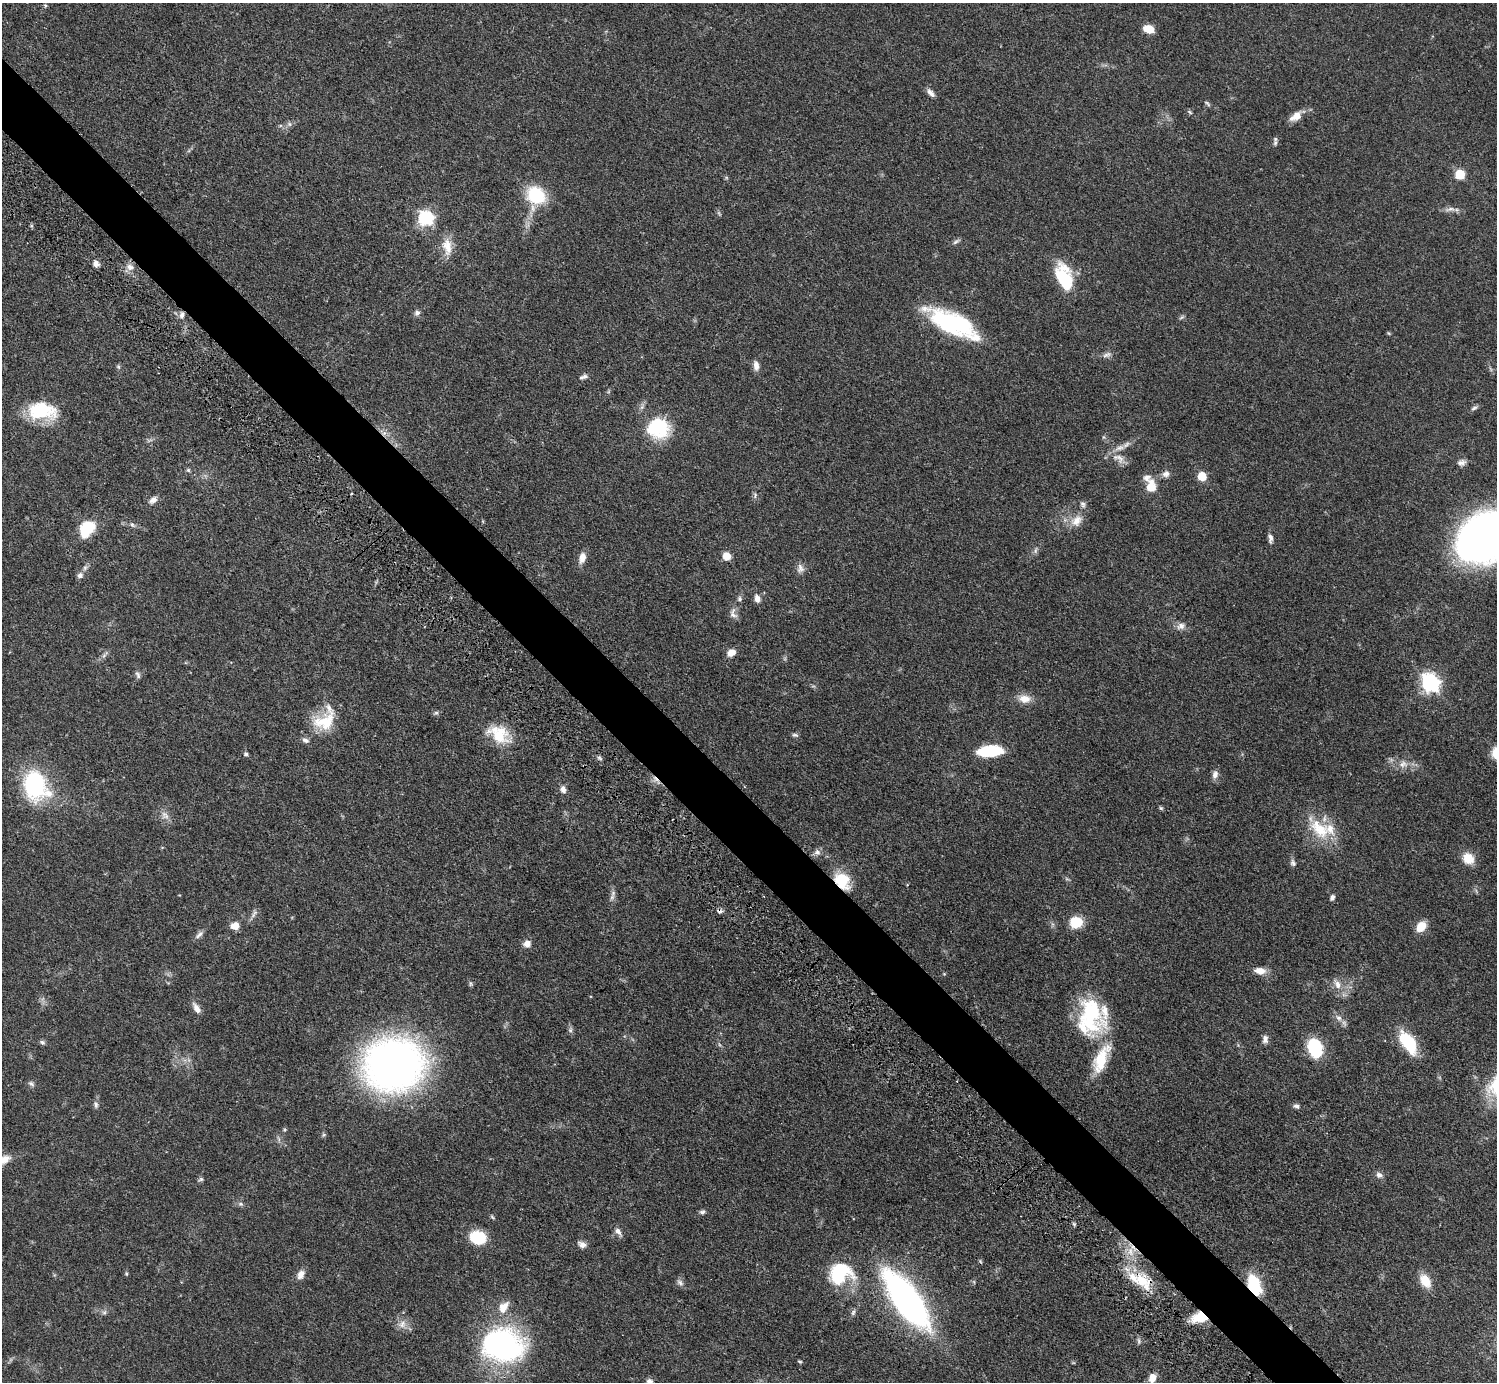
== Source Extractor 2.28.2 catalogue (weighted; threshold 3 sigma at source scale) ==
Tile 11 of 4 x 4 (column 3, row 3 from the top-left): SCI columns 3037-4531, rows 1723-3102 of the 6034 x 6030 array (HDU 1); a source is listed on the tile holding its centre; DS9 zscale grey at full resolution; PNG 1499 x 1384 px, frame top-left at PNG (2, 3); no overlay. Shown black and unused: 4% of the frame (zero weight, under 3 of 5 exposures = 3% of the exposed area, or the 3 px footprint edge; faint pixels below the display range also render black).
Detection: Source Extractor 2.28.2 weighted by HDU 2 'WHT'; one run over the whole footprint, this tile lists its part. Background 0.0615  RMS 0.0038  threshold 0.017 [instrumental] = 3 sigma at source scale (4.5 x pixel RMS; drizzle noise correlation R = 1.50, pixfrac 1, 0.05/0.05 arcsec/px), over >= 5 px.
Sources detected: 134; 3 inside a brighter object's white glare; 1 cosmic-ray / hot-pixel residue — not listed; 12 inside a brighter listed object's ellipse — not listed separately; the other 118 listed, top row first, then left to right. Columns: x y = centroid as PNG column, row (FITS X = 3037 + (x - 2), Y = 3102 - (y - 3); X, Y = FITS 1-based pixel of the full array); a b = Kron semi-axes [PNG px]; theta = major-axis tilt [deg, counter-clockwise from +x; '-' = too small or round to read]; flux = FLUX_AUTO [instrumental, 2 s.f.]
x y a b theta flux
45 5 6 5 - 0.53
1149 29 11 8 -21 4.8
931 93 12 6 -50 1.7
1207 103 11 3 -50 0.61
1295 116 17 9 34 3.5
289 124 6 6 - 0.85
1275 143 7 5 77 0.82
1460 174 6 6 - 18
536 195 22 18 -40 17
1450 209 13 5 15 1.6
426 218 7 7 - 72
956 242 10 5 35 0.91
447 247 24 12 -80 5.6
96 263 7 6 - 1.9
130 267 11 9 -16 2.4
1064 277 31 16 -72 17
417 313 8 7 - 1.1
182 315 9 7 75 1.4
1182 317 8 4 31 0.63
955 323 57 17 -29 42
1388 333 5 3 - 0.36
1106 355 12 5 17 1.4
756 366 12 7 -84 2.2
585 376 7 6 - 0.9
1474 408 10 4 27 0.9
42 411 34 19 -5 18
658 428 27 24 -1 19
1119 458 20 10 -28 3.6
1461 463 12 7 6 1.5
188 470 5 5 - 0.6
1166 474 10 8 26 1.7
1202 476 6 5 - 12
1151 486 15 11 -88 5.9
153 500 11 7 39 1.9
1083 504 9 6 -61 1.1
1077 521 17 12 39 4.7
132 524 7 5 -52 0.78
88 526 19 16 13 9.1
1486 537 45 34 21 260
1270 538 11 6 -83 1.5
1035 551 8 5 83 0.91
727 556 8 8 - 3.9
582 558 12 7 76 3.2
800 568 13 9 -83 1.9
80 575 9 7 42 1.3
739 599 7 6 - 0.88
757 599 9 7 -73 2
733 614 15 9 -80 2.1
1181 626 11 9 14 2
731 653 9 7 25 3.2
138 675 10 5 -62 1
1430 683 8 7 - 140
1024 699 16 11 -7 3.8
436 713 6 4 0 0.66
325 722 34 21 22 13
499 734 30 20 -36 12
795 735 9 5 -14 0.76
990 751 23 10 5 17
246 754 5 5 - 0.85
1403 764 12 8 30 2.3
1215 775 11 8 76 1.8
34 785 25 19 -81 42
563 789 9 6 -77 1.9
1161 808 6 5 - 0.51
165 815 14 8 -55 2.3
1319 829 36 21 -46 15
817 852 9 7 -8 1.5
1468 858 14 11 -44 5.9
1293 863 9 7 -70 1.1
842 880 21 15 -53 11
613 893 10 5 66 1.3
1332 897 6 5 - 1
254 914 12 4 65 1.2
1076 922 14 13 - 7.5
235 926 10 8 3 3
1421 926 11 8 47 6.1
199 934 13 6 45 1.4
527 944 9 8 - 2.4
1260 971 13 8 -7 3.6
1337 984 13 8 -71 2.7
197 1008 14 6 -57 2.4
1090 1014 50 27 -81 32
1339 1018 9 6 -16 1.5
570 1030 6 6 - 0.83
1265 1039 10 6 85 1.6
42 1042 7 5 -16 0.78
1408 1043 27 13 -56 16
1315 1048 13 9 -73 28
394 1064 40 35 5 250
31 1084 9 5 -37 0.89
96 1105 10 5 -84 1.1
1297 1106 8 5 -15 1.1
284 1130 5 4 - 0.49
1379 1175 8 7 - 1.5
201 1179 7 5 9 0.71
241 1204 7 4 0 0.73
702 1212 7 6 - 0.9
618 1231 11 7 -53 1.6
478 1238 16 12 -14 13
582 1244 10 7 -28 1.8
1130 1251 14 8 -78 4
840 1273 29 24 25 21
126 1274 5 4 - 0.5
301 1274 12 8 61 2.3
1142 1280 27 16 -24 11
1425 1281 18 11 -56 5.7
680 1283 11 5 -38 1.2
1253 1283 24 11 -61 15
909 1298 78 20 -54 92
503 1307 17 11 55 4.7
104 1312 7 4 0 0.73
853 1312 8 5 64 0.88
1200 1317 17 10 4 9.2
402 1324 11 9 51 2.6
1139 1340 9 4 -81 0.75
502 1345 47 36 -11 78
1152 1378 9 7 75 3.5
649 1381 8 6 -10 1.2
Overlapping masked pixels (flux is a lower limit): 4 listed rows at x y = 842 880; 1142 1280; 1253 1283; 1200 1317
Isophote crosses this tile's border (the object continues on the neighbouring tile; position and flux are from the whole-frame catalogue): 2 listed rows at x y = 1486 537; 649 1381